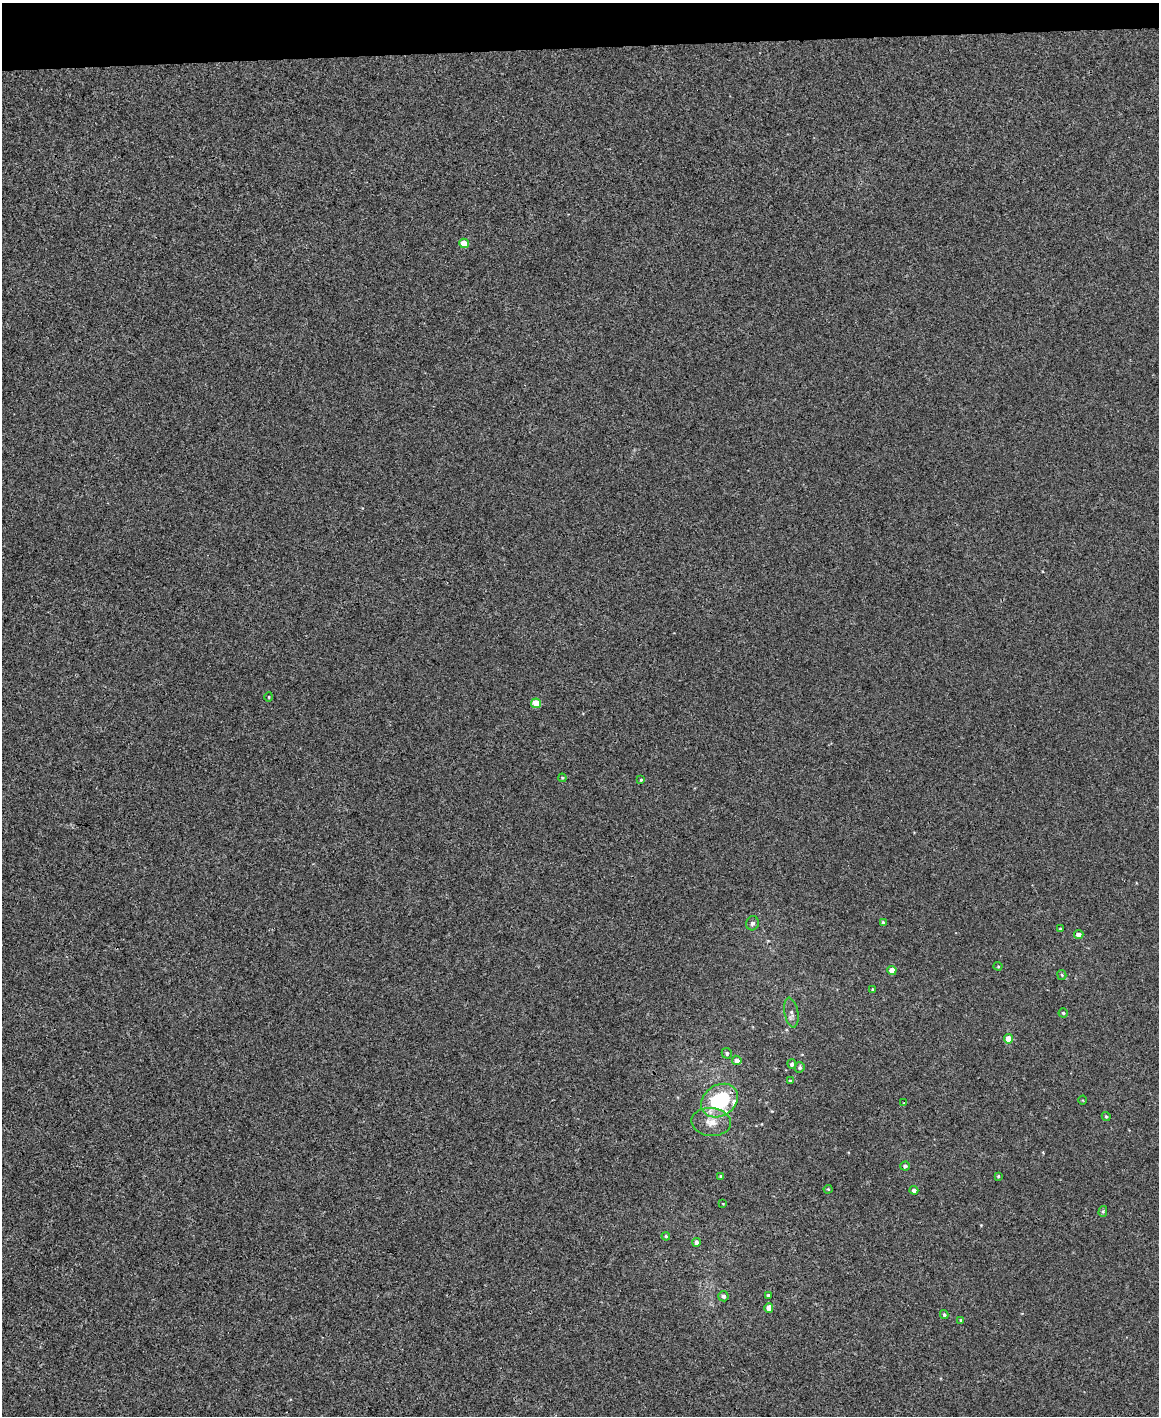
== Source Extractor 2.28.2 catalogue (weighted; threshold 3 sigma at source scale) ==
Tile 3 of 4 x 3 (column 3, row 1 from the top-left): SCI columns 2316-3472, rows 2961-4374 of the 4630 x 4614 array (HDU 1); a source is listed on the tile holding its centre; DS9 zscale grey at full resolution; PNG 1161 x 1418 px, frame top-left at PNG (2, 3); each listed source drawn as its Kron ellipse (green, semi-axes under 4 px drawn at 4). Shown black and unused: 3% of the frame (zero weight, under 3 of 4 exposures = <1% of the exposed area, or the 3 px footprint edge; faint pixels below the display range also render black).
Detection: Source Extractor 2.28.2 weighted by HDU 2 'WHT'; one run over the whole footprint, this tile lists its part. Background 0.00112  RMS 0.0035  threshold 0.0157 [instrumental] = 3 sigma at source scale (4.5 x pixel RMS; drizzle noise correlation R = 1.50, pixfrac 1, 0.05/0.05 arcsec/px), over >= 5 px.
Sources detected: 41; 1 inside a brighter listed object's ellipse — not listed separately; the other 40 listed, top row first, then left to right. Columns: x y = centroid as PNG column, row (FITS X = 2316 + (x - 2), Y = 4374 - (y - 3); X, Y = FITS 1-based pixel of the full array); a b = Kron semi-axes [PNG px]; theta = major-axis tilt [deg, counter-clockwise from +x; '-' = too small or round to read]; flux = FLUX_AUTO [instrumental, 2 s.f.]
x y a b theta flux
464 243 5 4 - 7.4
269 697 4 4 - 0.4
536 703 5 4 - 8.5
562 778 4 3 - 0.4
641 780 4 3 - 0.4
752 923 7 6 - 1.1
883 923 4 4 - 1.2
1060 929 3 3 - 0.54
1079 934 5 4 - 1.8
998 966 4 4 - 0.36
892 970 4 4 - 3.5
1062 975 5 4 - 0.41
873 990 4 3 - 0.67
791 1013 15 7 -79 1.6
1063 1013 5 4 - 0.56
1008 1039 4 4 - 4.3
727 1053 5 5 - 0.69
737 1060 5 4 - 2.2
792 1064 5 4 - 0.91
800 1067 5 4 - 0.66
790 1081 3 3 - 0.42
1083 1100 4 3 - 0.28
719 1101 20 15 33 27
904 1103 3 2 - 0.21
1106 1116 5 3 - 0.4
711 1122 20 14 -5 5
905 1166 5 4 - 1
720 1176 3 3 - 0.49
998 1176 3 3 - 0.44
828 1189 4 4 - 0.34
914 1190 4 4 - 1
723 1204 3 2 - 0.24
1103 1211 5 4 - 0.53
666 1236 4 3 - 0.42
696 1242 4 4 - 0.95
769 1295 3 3 - 0.9
723 1296 5 5 - 1.3
769 1308 5 4 - 2.8
944 1315 4 4 - 0.52
961 1320 4 3 - 0.36